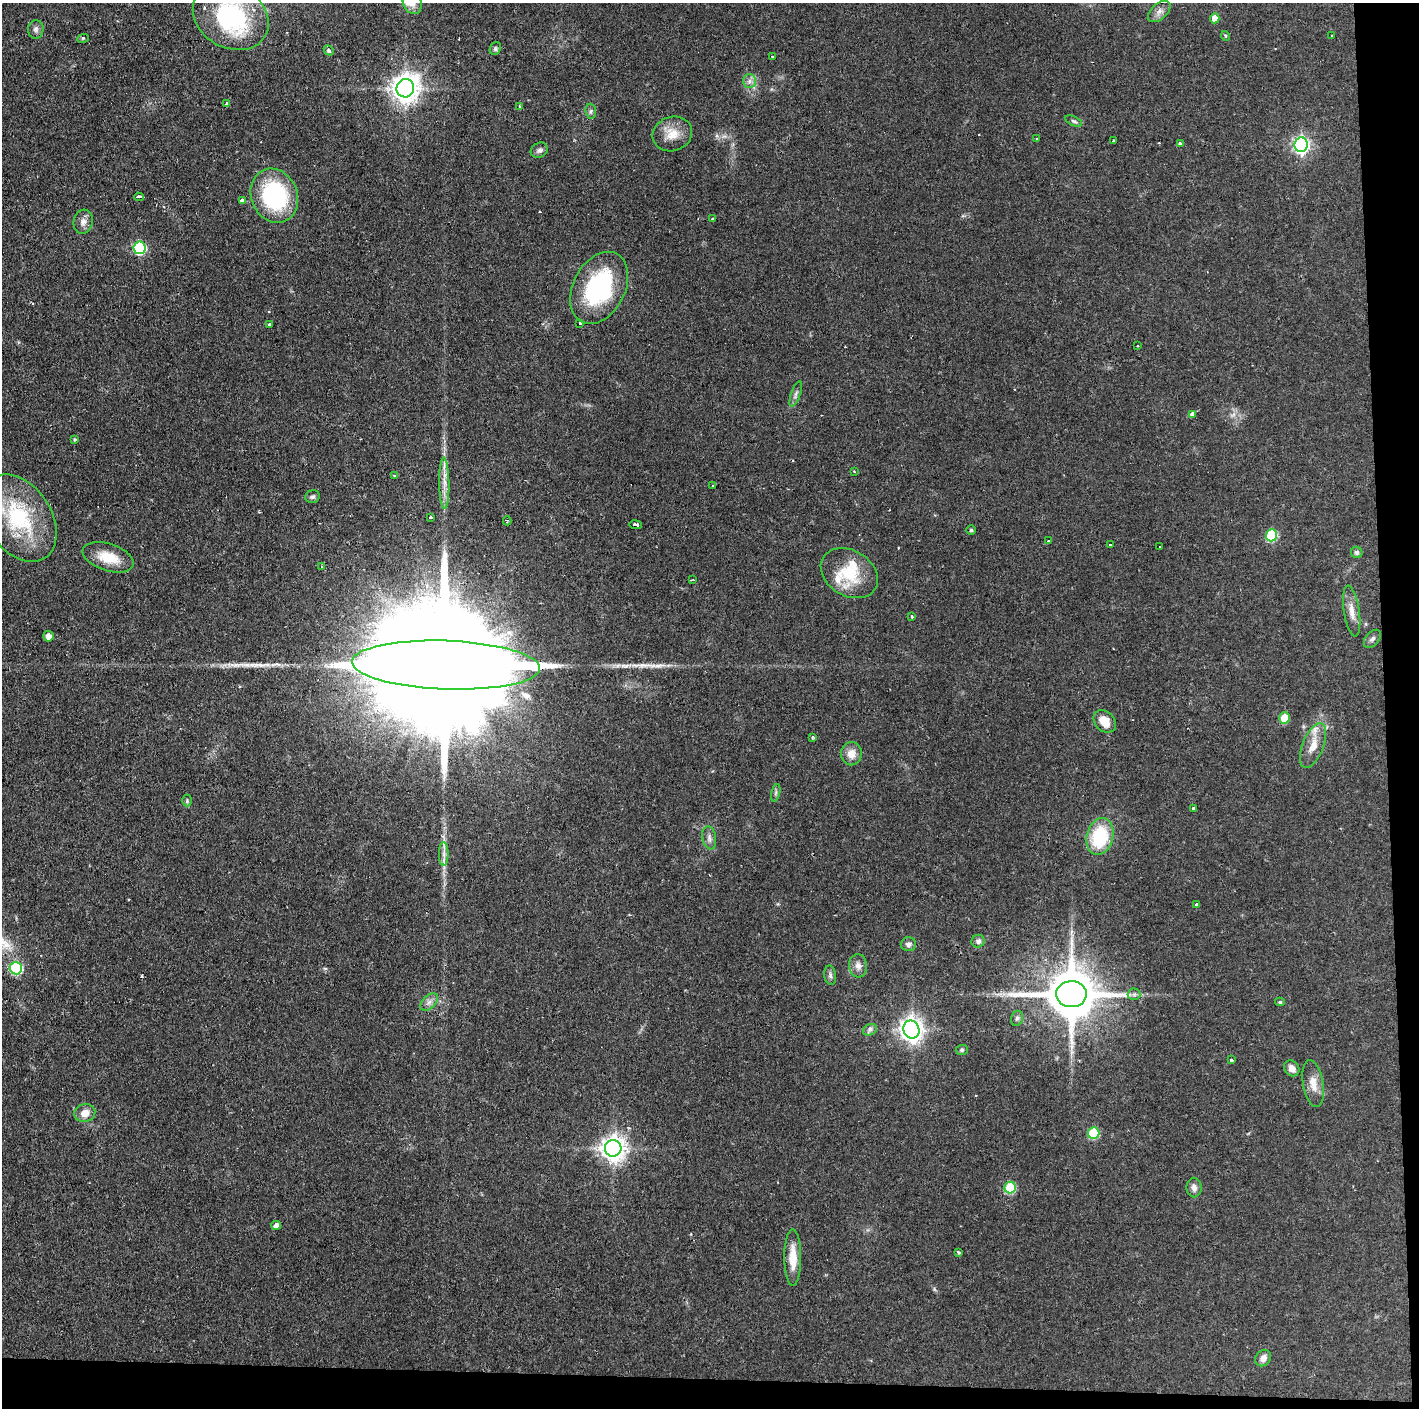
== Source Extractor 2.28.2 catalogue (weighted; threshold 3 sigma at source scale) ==
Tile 9 of 3 x 3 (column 3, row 3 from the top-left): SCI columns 2835-4251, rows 1-1406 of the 4251 x 4218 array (HDU 1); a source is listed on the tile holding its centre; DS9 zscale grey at full resolution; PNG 1421 x 1410 px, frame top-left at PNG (2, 3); each listed source drawn as its Kron ellipse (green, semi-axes under 4 px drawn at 4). Shown black and unused: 5% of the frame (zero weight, under 2 of 3 exposures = <1% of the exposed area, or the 3 px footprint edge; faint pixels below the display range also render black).
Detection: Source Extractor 2.28.2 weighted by HDU 2 'WHT'; one run over the whole footprint, this tile lists its part. Background 0.0829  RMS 0.0065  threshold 0.0291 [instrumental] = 3 sigma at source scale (4.5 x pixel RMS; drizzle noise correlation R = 1.50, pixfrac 1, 0.05/0.05 arcsec/px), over >= 5 px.
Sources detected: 106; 4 cosmic-ray / hot-pixel residue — neither listed nor drawn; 5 inside a brighter listed object's ellipse — not listed separately; the other 97 listed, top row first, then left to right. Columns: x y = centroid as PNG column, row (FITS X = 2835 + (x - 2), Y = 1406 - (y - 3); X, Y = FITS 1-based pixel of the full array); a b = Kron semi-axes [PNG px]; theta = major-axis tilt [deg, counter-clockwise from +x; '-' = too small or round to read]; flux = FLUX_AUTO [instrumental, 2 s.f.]
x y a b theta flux
412 3 11 9 -62 4.8
1159 11 13 8 43 3.5
231 16 40 31 -30 82
1215 18 5 5 - 6.2
36 29 9 8 - 2.5
1225 36 5 4 - 0.8
1332 36 3 3 - 0.63
83 38 6 3 18 0.75
495 49 7 5 62 1.3
329 50 5 4 - 1.3
772 56 3 2 - 0.72
749 81 7 6 - 2.5
405 88 9 9 - 680
227 104 4 4 - 4.5
519 106 3 2 - 0.99
591 111 7 5 -85 1.5
1074 121 9 4 -24 1.5
672 134 20 17 20 11
1036 138 2 2 - 0.67
1114 141 3 3 - 1.2
1180 143 4 3 - 4
1301 145 7 6 - 200
539 150 9 7 29 2.1
274 196 28 23 -67 74
139 197 5 3 - 4.1
242 201 4 3 - 7.6
712 219 3 3 - 2.2
83 222 12 9 75 4
140 248 6 6 - 72
599 288 38 26 63 74
580 323 3 3 - 3.9
269 324 3 3 - 2.3
1138 346 3 2 - 0.6
796 394 13 4 71 2.1
1192 414 4 3 - 14
75 440 4 4 - 0.94
854 471 3 2 - 0.54
395 475 4 3 - 1.2
444 483 26 5 -89 6.4
713 486 3 2 - 0.91
313 497 7 6 - 1.5
430 517 3 3 - 1.3
19 518 48 32 -57 58
507 521 4 3 - 0.91
636 525 6 3 -7 5.3
971 530 4 4 - 0.82
1271 535 6 5 - 42
1048 541 3 2 - 0.69
1110 544 3 3 - 1.4
1159 546 3 3 - 1.1
1357 552 6 5 - 1.8
108 557 26 13 -18 15
322 567 3 3 - 3.8
849 573 30 22 -31 26
693 580 4 2 - 1.8
1352 611 25 8 -81 6.9
911 616 3 3 - 0.9
48 636 5 5 - 4
1372 639 10 6 50 2
446 665 94 24 -2 58000
1284 718 5 5 - 17
1105 721 13 9 -46 9.3
812 737 3 3 - 1.8
1313 746 24 10 69 9.7
851 754 11 10 - 6.4
776 793 9 3 77 1.1
187 801 6 5 - 0.91
1193 809 3 3 - 1.5
1100 836 19 13 76 37
709 838 12 6 -79 2.9
444 854 11 5 -90 3
1196 905 3 3 - 1.8
978 941 7 6 - 2.2
908 944 8 7 - 2.4
858 966 11 9 -84 3.7
16 968 6 6 - 65
830 975 9 6 -81 1.9
1071 994 15 13 1 3800
1134 994 6 6 - 1.4
429 1002 10 6 45 3
1280 1002 5 4 - 0.96
1017 1018 8 5 74 1.5
911 1029 9 8 - 550
870 1030 7 5 27 1.9
962 1050 6 5 - 1
1231 1060 3 3 - 1.9
1292 1068 9 7 -49 4.1
1313 1084 23 10 -80 7.9
85 1113 10 9 - 6.8
1094 1133 6 5 - 34
613 1148 8 8 - 560
1010 1188 6 5 - 36
1194 1188 10 7 -86 3
276 1225 5 4 - 2.9
959 1252 4 3 - 1
793 1258 28 8 -90 12
1263 1358 9 7 47 3.7
Overlapping masked pixels (flux is a lower limit): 1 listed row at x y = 446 665
Isophote crosses this tile's border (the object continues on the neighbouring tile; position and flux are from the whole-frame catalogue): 2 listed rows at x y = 412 3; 231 16